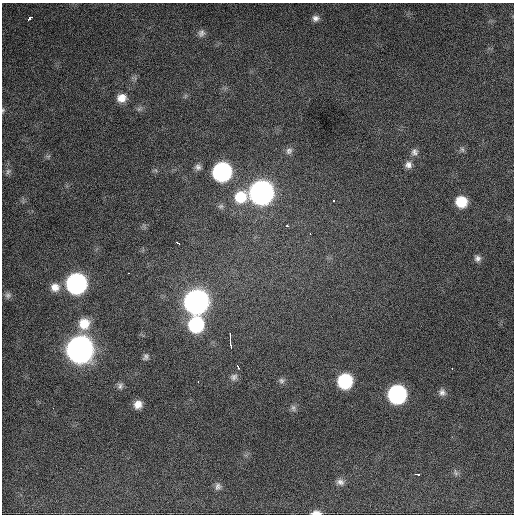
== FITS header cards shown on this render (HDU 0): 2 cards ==
NAXIS1  =                  512 / Axis length
NAXIS2  =                  512 / Axis length

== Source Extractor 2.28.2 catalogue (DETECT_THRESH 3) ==
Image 512 x 512 px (HDU 0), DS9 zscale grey, 1 PNG px = 1 image px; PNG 516 x 516 px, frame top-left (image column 1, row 512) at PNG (2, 3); no overlay
Background 1170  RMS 29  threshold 87.2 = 3 sigma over >= 5 px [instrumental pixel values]
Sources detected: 50; all 50 listed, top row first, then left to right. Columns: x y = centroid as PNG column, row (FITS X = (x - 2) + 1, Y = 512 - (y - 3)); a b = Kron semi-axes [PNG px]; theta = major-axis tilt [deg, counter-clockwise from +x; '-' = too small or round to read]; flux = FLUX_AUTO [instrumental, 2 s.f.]
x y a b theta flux
29 18 6 3 50 2.4e+04
315 18 9 8 - 8.7e+03
201 33 10 9 - 8.1e+03
185 96 7 4 71 3.1e+03
122 98 11 10 - 2.1e+04
3 110 5 5 - 2.5e+03
462 149 8 5 -63 4.3e+03
289 151 10 8 47 7.5e+03
414 152 9 9 - 8.1e+03
408 165 9 8 - 1.0e+04
198 167 9 8 - 7.6e+03
8 171 9 7 56 5.7e+03
222 172 11 11 - 5.5e+05
261 192 12 12 - 1.7e+06
240 197 15 13 32 5.9e+04
334 200 3 3 - 1.2e+04
461 202 10 9 - 5.1e+04
221 206 8 6 14 4.9e+03
287 226 3 3 - 7.9e+03
310 234 3 2 - 5.3e+03
178 243 5 3 - 1.9e+04
477 258 8 8 - 7.7e+03
128 273 3 2 - 3.2e+03
76 283 11 11 - 7.8e+05
55 287 12 11 - 1.8e+04
8 295 8 8 - 6.4e+03
196 302 12 12 - 1.8e+06
84 324 13 13 - 3.8e+04
196 325 12 11 - 1.8e+05
230 337 7 2 86 9.3e+03
230 343 12 2 -81 1.6e+04
80 350 12 12 - 2.8e+06
146 357 9 6 55 5.9e+03
238 366 5 3 - 8.2e+03
452 368 3 2 - 2.6e+03
234 377 10 8 28 8.2e+03
282 381 8 7 - 5.9e+03
345 381 10 10 - 1.7e+05
198 382 3 2 - 4.2e+03
120 386 9 7 76 6.2e+03
442 392 10 8 -66 8.7e+03
397 394 11 11 - 4.8e+05
138 404 8 8 - 1.6e+04
53 408 2 2 - 1.0e+04
293 408 10 6 -82 6.3e+03
456 472 10 5 -75 5.1e+03
417 474 5 3 - 9.8e+03
340 482 10 8 -8 9.0e+03
218 486 10 8 87 8.5e+03
316 513 11 5 0 1.3e+04
At the frame edge (FLAGS 8, measured only in part): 2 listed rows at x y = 3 110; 316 513